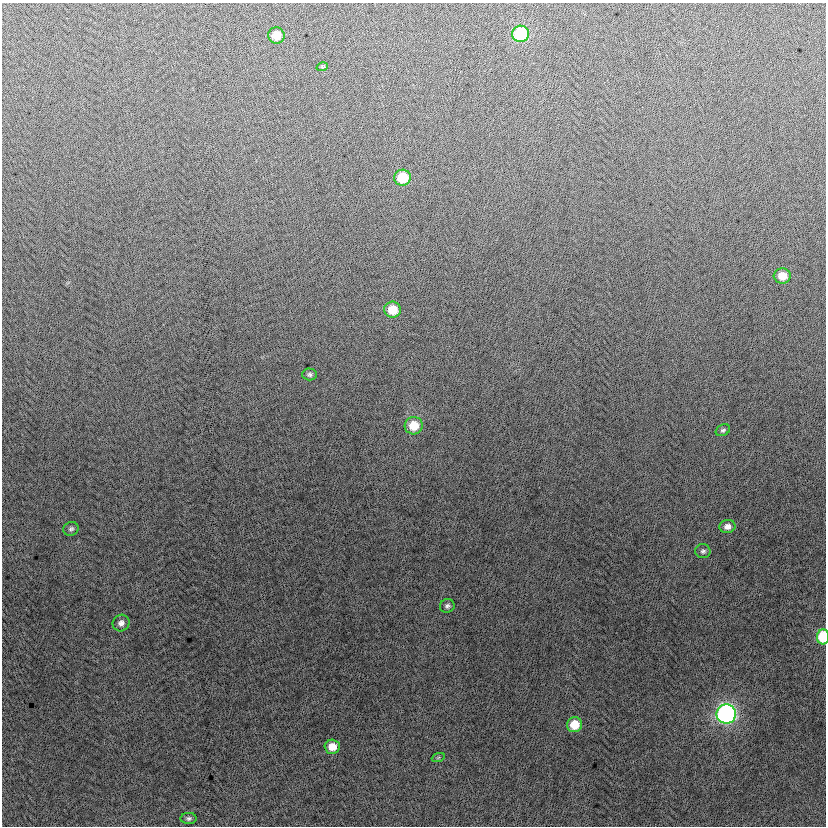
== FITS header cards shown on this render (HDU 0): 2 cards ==
NAXIS1  =                  824
NAXIS2  =                  824

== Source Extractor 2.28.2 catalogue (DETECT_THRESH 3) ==
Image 824 x 824 px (HDU 0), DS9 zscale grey, 1 PNG px = 1 image px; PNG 828 x 828 px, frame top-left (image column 1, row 824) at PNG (2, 3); each listed source drawn as its Kron ellipse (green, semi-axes under 4 px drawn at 4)
Background -3.76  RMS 13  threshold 38.3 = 3 sigma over >= 5 px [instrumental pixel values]
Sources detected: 20; all 20 listed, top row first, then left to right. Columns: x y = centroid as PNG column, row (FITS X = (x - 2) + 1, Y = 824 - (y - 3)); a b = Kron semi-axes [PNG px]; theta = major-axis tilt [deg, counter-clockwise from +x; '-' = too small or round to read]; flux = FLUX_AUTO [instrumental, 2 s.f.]
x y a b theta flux
521 34 8 8 - 59000
276 35 8 8 - 13000
322 67 6 4 18 1100
403 178 8 8 - 26000
782 276 8 7 - 13000
392 310 8 8 - 20000
310 374 7 6 - 2200
414 426 9 8 - 19000
723 430 7 5 26 1900
727 526 8 6 9 5000
71 529 8 6 23 2200
703 551 7 7 - 2300
447 606 7 6 - 2300
121 623 9 8 - 4100
823 637 8 6 90 38000
726 714 9 9 - 270000
575 725 8 7 - 18000
332 747 7 7 - 11000
438 758 7 4 19 1300
189 818 8 5 1 2100
At the frame edge (FLAGS 8, measured only in part): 1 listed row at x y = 823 637